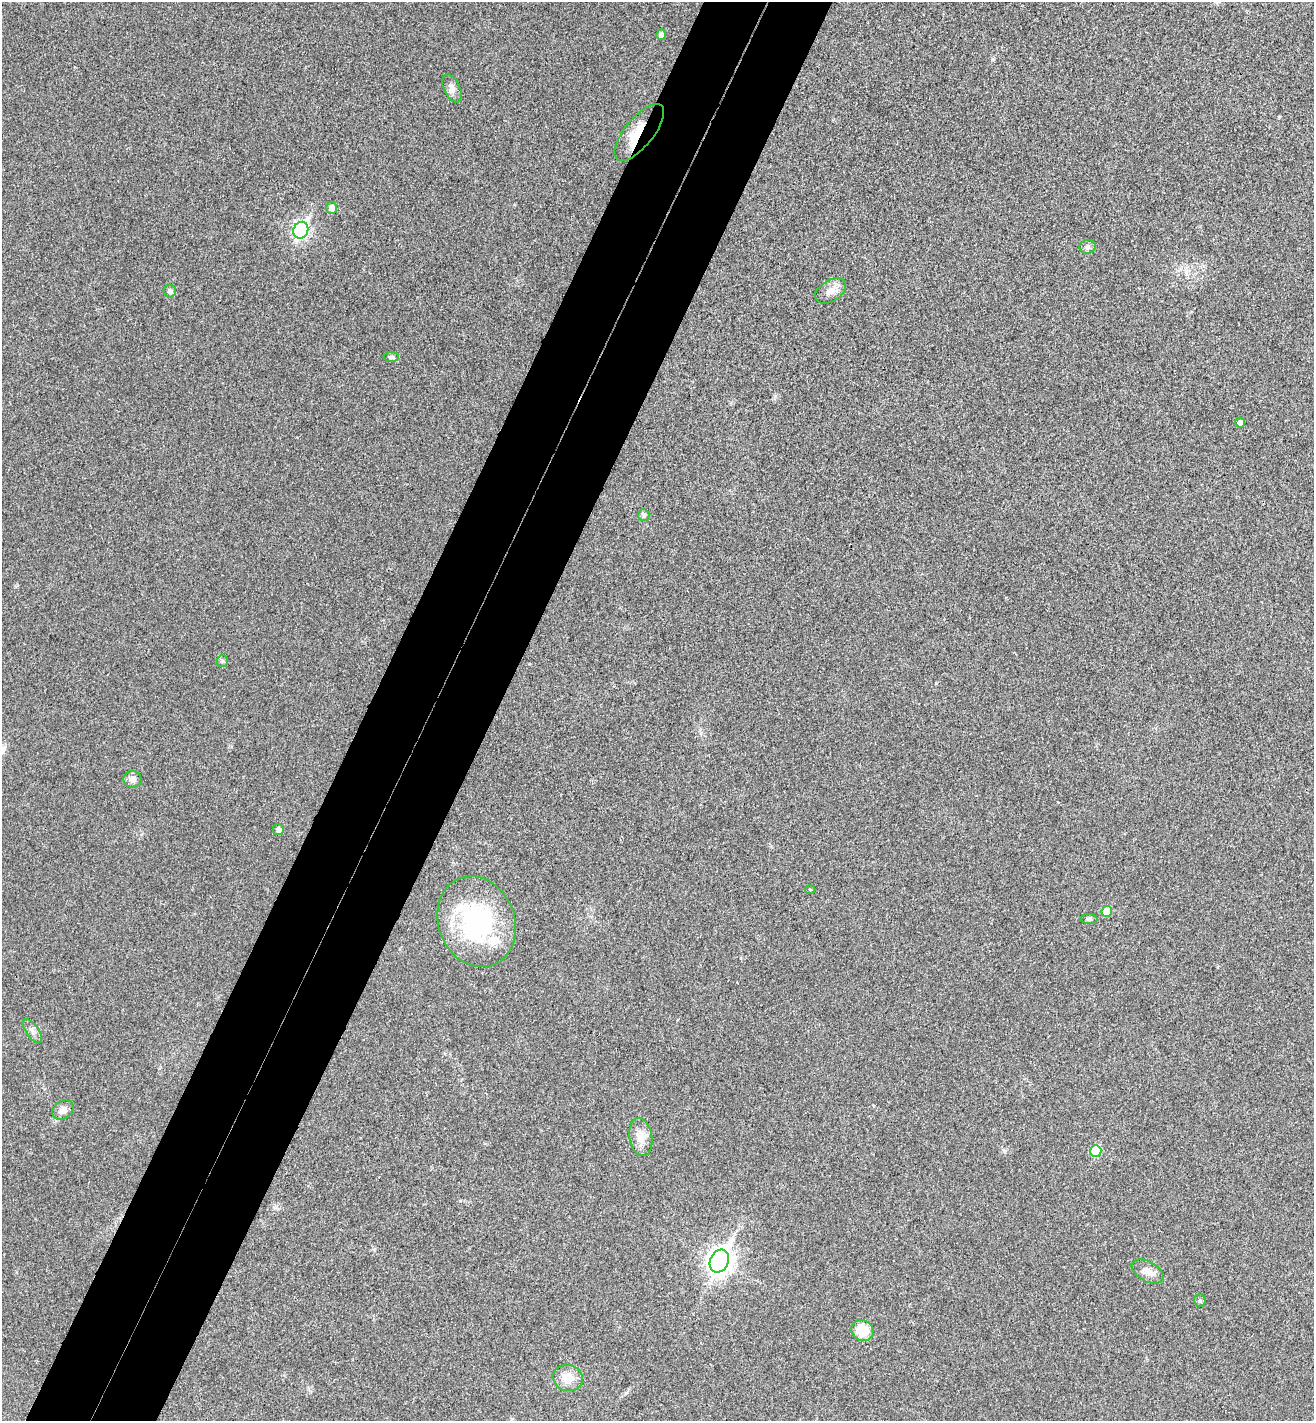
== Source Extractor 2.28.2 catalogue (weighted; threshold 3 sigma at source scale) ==
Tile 7 of 4 x 4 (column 3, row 2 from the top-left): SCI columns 2820-4131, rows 2873-4291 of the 5774 x 5741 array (HDU 1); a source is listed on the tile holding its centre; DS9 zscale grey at full resolution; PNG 1316 x 1423 px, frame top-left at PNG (2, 2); each listed source drawn as its Kron ellipse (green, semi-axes under 4 px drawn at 4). Shown black and unused: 10% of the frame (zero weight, under 3 of 4 exposures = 6% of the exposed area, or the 3 px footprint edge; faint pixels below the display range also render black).
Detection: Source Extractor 2.28.2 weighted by HDU 2 'WHT'; one run over the whole footprint, this tile lists its part. Background 0.0453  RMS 0.007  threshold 0.0314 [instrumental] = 3 sigma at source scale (4.5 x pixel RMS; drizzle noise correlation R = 1.50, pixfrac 1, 0.05/0.05 arcsec/px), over >= 5 px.
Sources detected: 28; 1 inside a brighter object's white glare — neither listed nor drawn; the other 27 listed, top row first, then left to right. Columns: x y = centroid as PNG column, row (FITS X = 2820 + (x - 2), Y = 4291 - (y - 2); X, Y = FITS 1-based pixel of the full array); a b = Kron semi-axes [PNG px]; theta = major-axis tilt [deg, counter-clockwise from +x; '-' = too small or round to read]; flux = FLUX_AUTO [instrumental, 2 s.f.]
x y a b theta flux
661 35 5 4 - 3.1
452 88 15 8 -65 3.9
639 133 35 14 51 21
332 208 6 5 - 4.9
301 230 8 7 - 170
1087 247 8 7 - 2.2
170 291 6 6 - 2.1
831 291 17 10 31 6.7
391 357 7 5 0 1.3
1240 423 5 5 - 3.1
644 515 6 5 - 1.5
222 661 6 5 - 1.2
133 779 9 8 - 3.7
278 829 5 5 - 2.9
810 890 5 3 - 0.69
1107 911 5 5 - 14
1089 919 8 5 0 1.3
477 922 46 38 -69 95
32 1031 14 6 -54 3.1
63 1110 11 9 34 4.3
641 1137 19 11 -80 8.3
1096 1151 6 5 - 23
719 1261 12 9 65 550
1148 1272 17 10 -28 6
1200 1301 6 5 - 1.5
862 1330 11 10 - 14
568 1378 15 13 -17 10
Overlapping masked pixels (flux is a lower limit): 1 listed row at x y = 639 133
Unlisted compact peaks at least as high as the median listed source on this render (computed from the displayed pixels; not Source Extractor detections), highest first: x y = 993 59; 936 683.